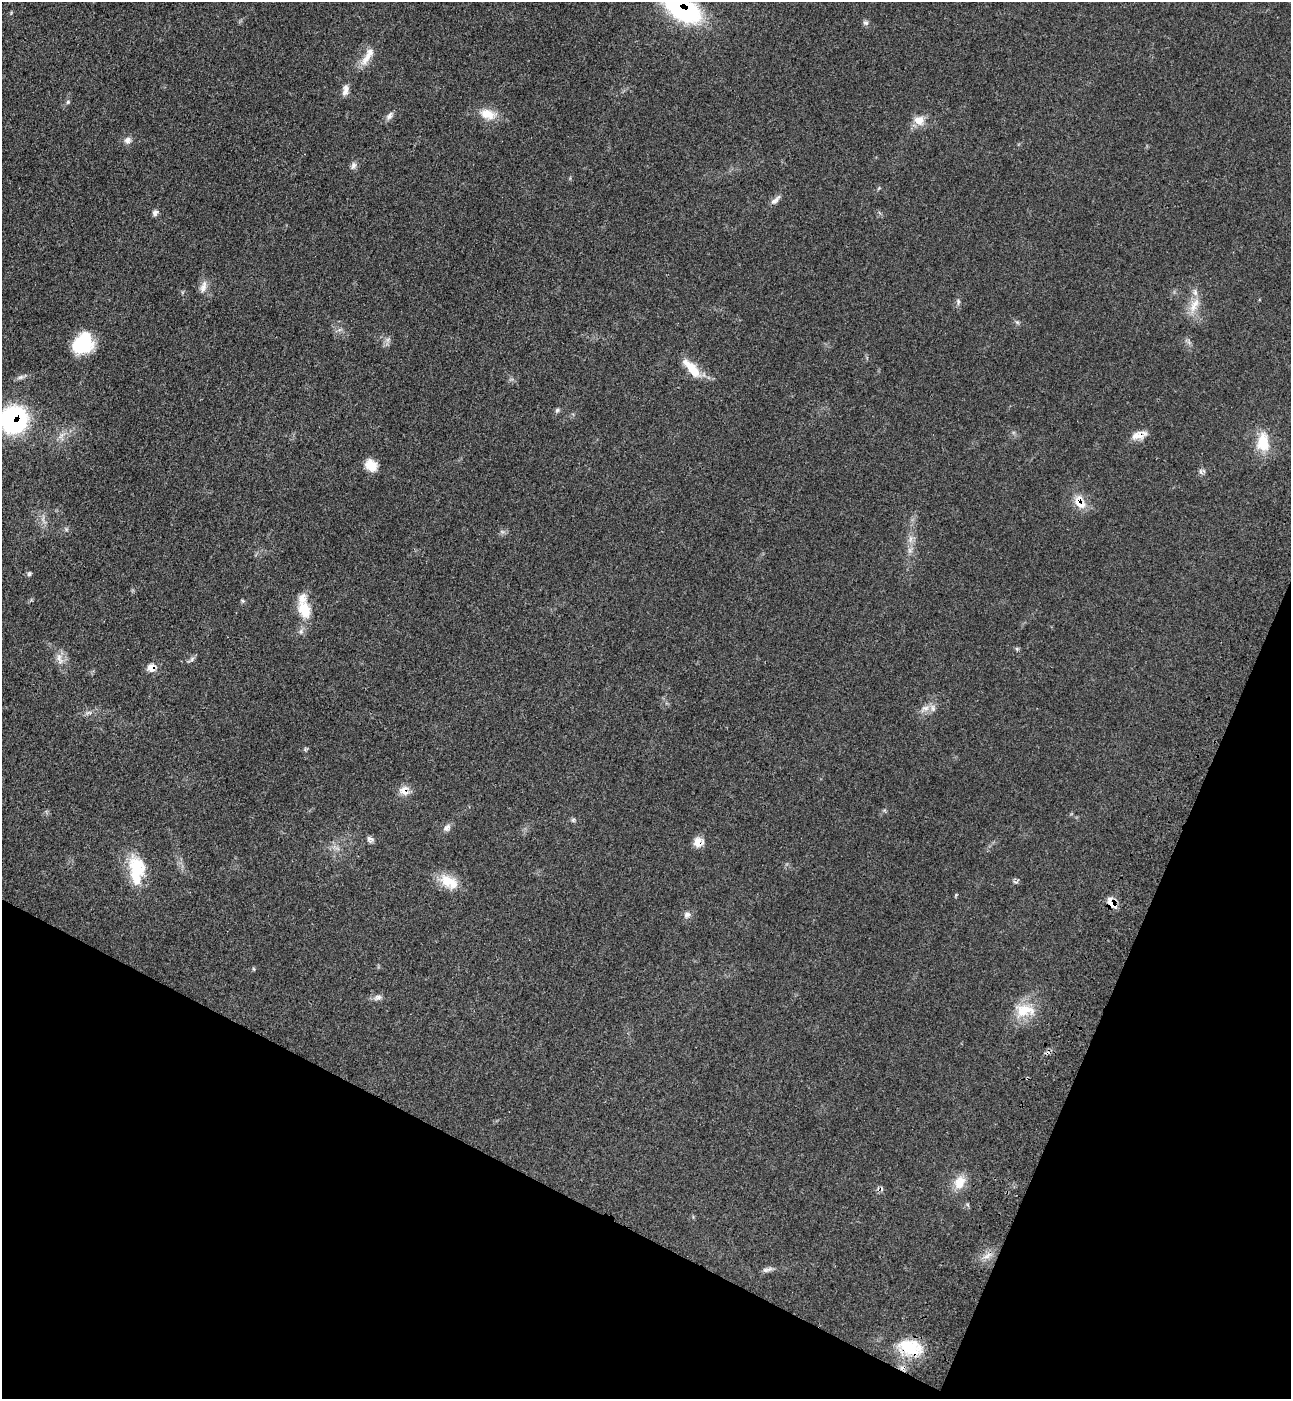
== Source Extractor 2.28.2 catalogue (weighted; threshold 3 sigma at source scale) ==
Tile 15 of 4 x 4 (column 3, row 4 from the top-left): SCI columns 2956-4244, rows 58-1454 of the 5774 x 5700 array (HDU 1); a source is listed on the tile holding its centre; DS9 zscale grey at full resolution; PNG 1293 x 1401 px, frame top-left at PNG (2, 2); no overlay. Shown black and unused: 21% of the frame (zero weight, under 3 of 4 exposures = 6% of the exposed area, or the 3 px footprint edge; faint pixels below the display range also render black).
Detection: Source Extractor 2.28.2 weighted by HDU 2 'WHT'; one run over the whole footprint, this tile lists its part. Background 0.0713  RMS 0.0055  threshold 0.0245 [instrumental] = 3 sigma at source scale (4.5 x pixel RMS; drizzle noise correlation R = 1.50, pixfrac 1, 0.05/0.05 arcsec/px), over >= 5 px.
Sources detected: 58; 1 too faint to see at this stretch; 3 cosmic-ray / hot-pixel residue — not listed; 3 inside a brighter listed object's ellipse — not listed separately; the other 51 listed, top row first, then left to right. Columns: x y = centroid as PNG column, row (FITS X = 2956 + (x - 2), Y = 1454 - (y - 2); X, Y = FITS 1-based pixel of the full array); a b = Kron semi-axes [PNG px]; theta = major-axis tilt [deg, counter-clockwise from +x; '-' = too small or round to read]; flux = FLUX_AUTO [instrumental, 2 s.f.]
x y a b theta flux
683 9 41 22 -30 72
866 23 8 6 -13 1.4
367 56 30 9 59 7.1
345 90 15 7 82 3.3
68 102 6 5 - 0.89
488 114 23 13 -14 8.9
389 116 11 7 70 2.2
919 120 15 13 -17 6.2
127 140 10 9 - 2.7
353 166 11 7 66 2
775 200 17 6 45 2.7
155 213 8 7 - 1.9
203 287 18 8 74 3.7
958 302 9 5 -76 1.4
1194 305 24 10 63 7.5
1017 322 6 5 - 0.95
83 343 23 19 44 27
692 369 31 11 -48 11
20 377 11 5 24 1.7
557 410 6 6 - 1.1
13 420 19 18 - 100
1137 436 17 10 7 5.3
1263 442 26 16 -90 14
371 465 15 11 -45 7.4
1200 472 8 4 -80 1.3
1079 502 21 14 -64 8.5
66 529 6 4 -47 0.87
910 539 12 5 85 2.7
29 574 7 5 57 1
304 610 23 15 -67 13
1017 649 6 5 - 0.8
59 659 20 8 -73 4.9
192 659 7 6 - 1.3
151 668 10 9 - 4.6
925 708 15 7 28 3.7
404 790 13 12 - 5
573 820 6 6 - 0.97
447 828 11 7 51 2.5
370 839 10 7 -27 1.9
698 842 12 11 - 5.2
137 869 35 18 -88 24
448 881 24 16 -21 12
956 895 6 3 71 0.54
1112 904 13 11 -32 5.1
687 915 9 8 - 2.2
378 997 12 7 19 2.3
1024 1010 30 18 -3 15
960 1182 19 14 62 8.4
987 1256 15 5 32 3.5
765 1270 9 6 -19 1.7
910 1347 32 19 -11 21
Overlapping masked pixels (flux is a lower limit): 9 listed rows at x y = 683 9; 13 420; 1137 436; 1079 502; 151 668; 404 790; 698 842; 1112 904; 910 1347
Isophote crosses this tile's border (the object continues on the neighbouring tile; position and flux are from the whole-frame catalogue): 2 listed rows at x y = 683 9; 13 420